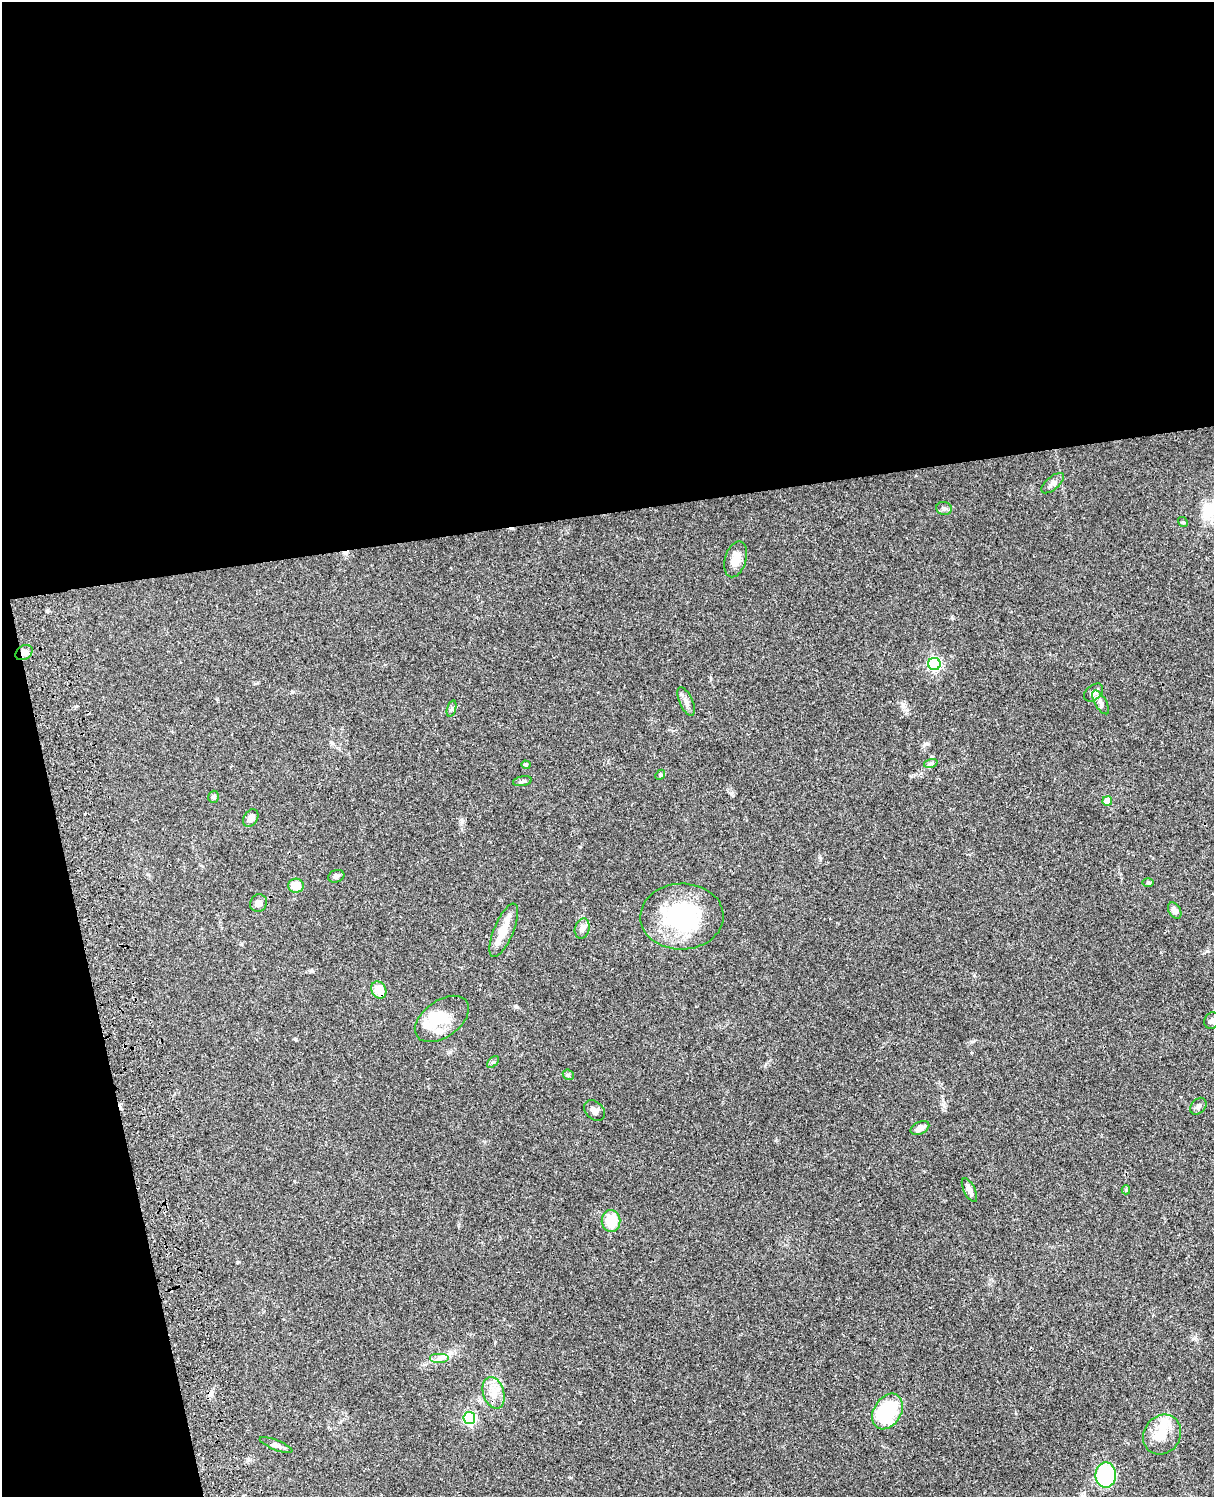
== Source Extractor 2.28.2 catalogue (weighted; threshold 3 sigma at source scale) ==
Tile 1 of 4 x 3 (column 1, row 1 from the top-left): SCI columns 122-1333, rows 3269-4763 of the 5088 x 4927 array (HDU 1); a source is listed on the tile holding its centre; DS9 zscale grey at full resolution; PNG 1216 x 1499 px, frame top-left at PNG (2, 2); each listed source drawn as its Kron ellipse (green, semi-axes under 4 px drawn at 4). Shown black and unused: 39% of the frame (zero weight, under 3 of 4 exposures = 6% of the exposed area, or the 3 px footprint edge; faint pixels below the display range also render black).
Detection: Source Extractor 2.28.2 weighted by HDU 2 'WHT'; one run over the whole footprint, this tile lists its part. Background 0.0821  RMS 0.006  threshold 0.0271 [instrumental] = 3 sigma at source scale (4.5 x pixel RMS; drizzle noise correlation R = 1.50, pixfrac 1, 0.05/0.05 arcsec/px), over >= 5 px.
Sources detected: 52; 3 inside a brighter object's white glare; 2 cosmic-ray / hot-pixel residue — neither listed nor drawn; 4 inside a brighter listed object's ellipse — not listed separately; the other 43 listed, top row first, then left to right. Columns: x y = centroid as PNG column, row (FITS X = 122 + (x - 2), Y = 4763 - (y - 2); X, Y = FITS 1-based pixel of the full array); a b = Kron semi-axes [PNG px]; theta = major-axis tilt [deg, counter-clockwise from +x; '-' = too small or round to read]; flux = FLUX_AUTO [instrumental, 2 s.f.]
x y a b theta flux
1053 483 14 6 40 2.4
944 508 8 6 -11 1.6
1183 522 5 4 - 0.82
736 559 18 10 73 7
24 653 9 7 33 3.3
934 664 6 6 - 92
1093 692 11 7 42 2.9
686 702 15 6 -65 2.8
1100 702 13 5 -61 2.5
452 709 8 3 71 0.99
931 763 7 4 18 1
526 765 5 4 - 1.1
660 775 6 4 48 0.76
522 781 9 5 10 1.3
214 797 6 5 - 1.6
1107 801 5 5 - 8.6
251 818 9 7 58 3.2
336 876 8 6 18 1.5
1148 883 6 4 0 0.79
296 886 8 7 - 7.9
258 903 9 8 - 3.2
1175 911 9 5 -58 3.4
682 917 42 33 2 58
582 929 10 7 74 2.5
504 930 29 10 67 8.5
379 990 9 7 -60 8.9
442 1019 30 18 35 15
1212 1021 8 7 - 2.1
493 1062 7 4 43 1
568 1075 6 5 - 0.87
1198 1106 9 7 47 1.9
594 1110 12 8 -44 2.7
920 1128 10 6 26 3.2
969 1190 13 5 -64 3.2
1126 1190 4 4 - 0.95
611 1221 11 9 -89 15
439 1358 10 5 0 2
494 1393 16 10 -72 6.9
887 1411 19 13 58 37
469 1418 6 6 - 73
1162 1435 21 18 56 14
276 1445 17 5 -22 2.1
1106 1475 12 10 -89 43
Overlapping masked pixels (flux is a lower limit): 2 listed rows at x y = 24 653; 379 990
Isophote crosses this tile's border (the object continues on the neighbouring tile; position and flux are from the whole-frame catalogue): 1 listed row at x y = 1212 1021
Unlisted compact peaks at least as high as the median listed source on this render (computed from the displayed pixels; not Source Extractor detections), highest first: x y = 517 1007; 731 793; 295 1039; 820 858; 292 692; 903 704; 449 1052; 925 744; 952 618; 217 699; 462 821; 973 1041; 237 1262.